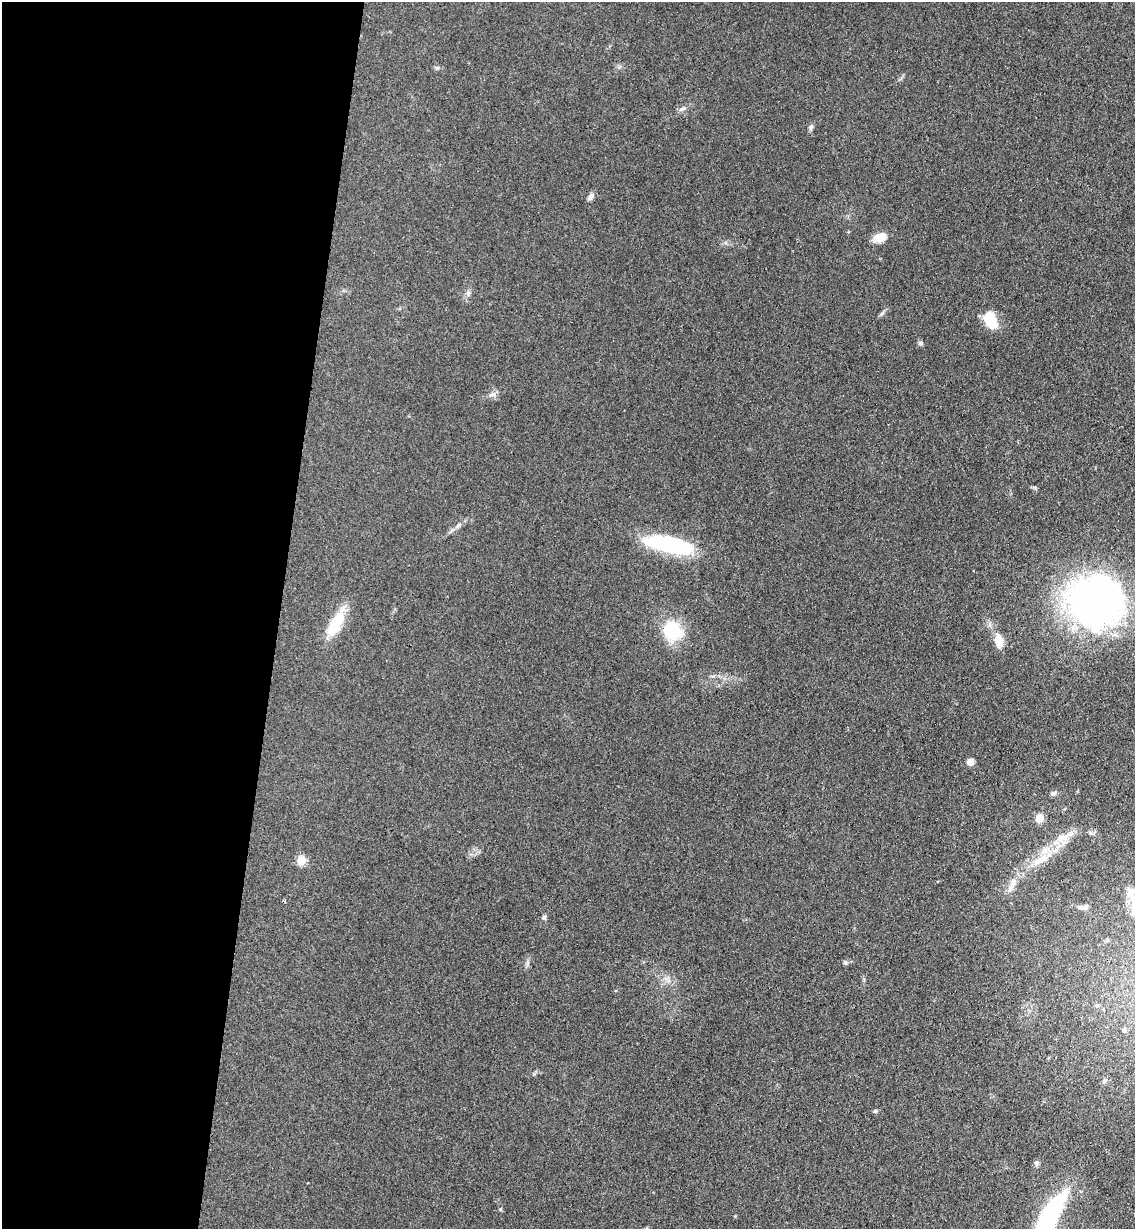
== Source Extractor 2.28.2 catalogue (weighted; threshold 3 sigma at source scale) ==
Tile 5 of 4 x 4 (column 1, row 2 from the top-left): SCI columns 294-1426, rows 2469-3695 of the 5000 x 4935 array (HDU 1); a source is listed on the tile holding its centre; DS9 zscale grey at full resolution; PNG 1137 x 1231 px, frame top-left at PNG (2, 2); no overlay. Shown black and unused: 25% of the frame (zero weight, under 3 of 4 exposures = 5% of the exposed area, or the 3 px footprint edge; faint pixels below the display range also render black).
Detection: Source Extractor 2.28.2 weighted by HDU 2 'WHT'; one run over the whole footprint, this tile lists its part. Background 0.112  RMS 0.0077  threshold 0.0347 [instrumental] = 3 sigma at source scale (4.5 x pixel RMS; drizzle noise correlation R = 1.50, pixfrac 1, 0.05/0.05 arcsec/px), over >= 5 px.
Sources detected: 33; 1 inside a brighter listed object's ellipse — not listed separately; the other 32 listed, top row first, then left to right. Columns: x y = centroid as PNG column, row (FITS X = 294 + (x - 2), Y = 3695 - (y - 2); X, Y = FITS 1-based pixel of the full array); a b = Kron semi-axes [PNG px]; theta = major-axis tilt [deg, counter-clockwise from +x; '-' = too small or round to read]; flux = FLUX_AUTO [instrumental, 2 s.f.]
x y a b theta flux
682 109 12 4 19 2.1
811 127 7 5 46 1.6
591 196 11 6 50 2.5
880 237 12 8 16 12
468 293 8 5 -85 1.9
882 313 8 4 37 1.5
990 320 19 12 -69 19
920 343 6 5 - 1.3
493 395 9 4 8 2.1
458 526 10 6 46 2.8
670 545 49 15 -12 74
1096 601 59 52 -8 320
337 621 29 16 57 22
672 630 15 14 - 45
999 641 16 9 -81 10
970 762 7 7 - 4
1053 793 7 6 - 2
1039 818 5 5 - 25
1062 838 20 9 11 8.6
1042 859 33 9 31 17
301 861 5 5 - 33
1013 882 12 7 72 4.5
1130 892 22 12 -61 11
1082 907 12 7 -13 3.3
544 918 6 5 - 1.7
845 963 6 5 - 1.4
1097 1006 6 5 - 1.7
1124 1030 7 6 - 2.1
1104 1081 7 4 71 1.2
875 1111 6 4 17 1.3
1037 1163 7 6 - 1.8
1049 1217 55 15 59 110
Isophote crosses this tile's border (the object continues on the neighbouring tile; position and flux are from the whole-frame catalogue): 2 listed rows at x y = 1130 892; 1049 1217
Unlisted compact peaks at least as high as the median listed source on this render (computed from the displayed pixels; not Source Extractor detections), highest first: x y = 500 1209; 1035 488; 534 1074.